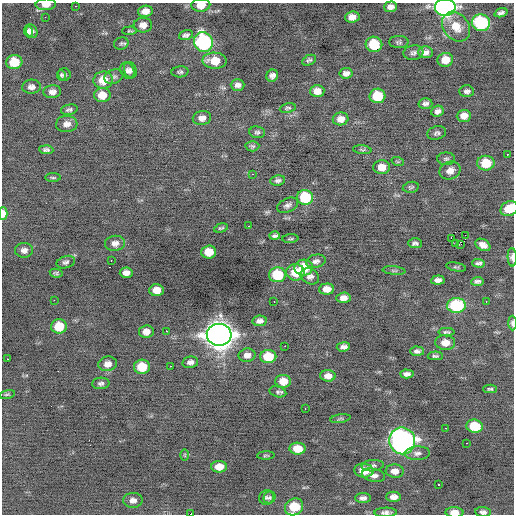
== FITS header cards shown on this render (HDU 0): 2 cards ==
NAXIS1  =                  512 / Axis length
NAXIS2  =                  512 / Axis length

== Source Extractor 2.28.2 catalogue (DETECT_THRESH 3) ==
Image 512 x 512 px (HDU 0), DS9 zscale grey, 1 PNG px = 1 image px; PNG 516 x 516 px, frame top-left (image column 1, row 512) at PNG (2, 3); each listed source drawn as its Kron ellipse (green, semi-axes under 4 px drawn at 4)
Background -0.219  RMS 0.86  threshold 2.59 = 3 sigma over >= 5 px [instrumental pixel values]
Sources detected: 156; all 156 listed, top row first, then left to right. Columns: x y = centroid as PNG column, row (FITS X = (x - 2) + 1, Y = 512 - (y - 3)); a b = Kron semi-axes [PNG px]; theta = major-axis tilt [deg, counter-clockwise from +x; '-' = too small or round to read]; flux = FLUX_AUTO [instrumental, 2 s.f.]
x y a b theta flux
46 4 10 5 2 480
201 5 9 6 5 720
75 6 2 2 - 47
391 7 6 5 - 280
445 7 10 8 1 23000
145 11 7 5 9 410
501 13 7 4 17 150
45 17 3 2 - 58
352 17 7 5 6 390
481 23 9 8 - 5400
143 25 9 7 1 370
456 27 16 12 -52 940
28 31 6 4 -68 200
32 31 7 5 -68 210
129 31 7 4 3 75
186 35 7 4 17 160
203 42 10 9 - 8500
399 42 10 6 0 140
121 44 7 6 - 110
374 44 8 7 - 2000
426 52 7 6 - 260
413 53 10 7 8 180
309 60 7 5 25 130
445 60 8 7 - 770
215 61 12 8 -2 970
14 62 8 7 - 1300
130 70 8 6 -70 180
127 71 8 6 -61 240
180 72 8 5 5 130
346 73 6 5 - 240
61 75 5 4 - 96
64 75 6 6 - 120
272 76 6 5 - 230
114 77 10 7 19 160
103 80 9 8 - 920
238 85 7 5 0 210
31 87 9 7 4 270
317 91 7 6 - 510
467 91 7 6 - 180
52 92 9 6 4 290
102 95 8 7 - 720
377 96 8 7 - 1800
425 104 7 5 -2 200
288 108 8 5 10 110
69 110 8 5 12 140
437 111 6 5 - 220
464 116 7 6 - 480
202 118 9 7 10 340
341 119 8 6 13 450
67 124 11 8 4 350
257 132 8 6 -5 130
437 133 9 6 18 170
252 146 7 5 2 110
46 150 7 4 -4 150
362 150 9 3 -7 81
507 154 3 2 - 210
446 159 9 6 0 140
398 162 6 4 -18 72
486 163 8 7 - 1500
382 167 8 7 - 610
450 171 10 8 22 420
252 174 3 2 - 110
53 178 7 3 0 76
278 180 7 5 8 160
411 187 8 5 11 110
305 197 8 7 - 2500
288 205 11 6 24 220
509 208 9 7 26 1200
3 213 6 4 -89 550
249 226 4 3 - 370
221 228 7 3 16 83
465 235 3 2 - 46
275 236 5 3 - 130
451 238 4 2 - 650
290 239 8 3 5 77
115 243 10 7 6 320
415 243 7 5 -2 150
455 244 3 3 - 270
461 244 2 2 - 210
483 245 8 5 -30 340
24 250 9 7 4 260
209 252 7 6 - 920
512 257 9 4 -88 240
111 260 2 2 - 180
316 261 10 6 12 210
66 262 9 6 16 160
478 263 6 3 -2 140
456 267 10 3 -12 73
304 268 9 8 - 1500
394 271 11 4 -6 110
296 272 9 8 - 1200
56 273 6 4 -10 98
126 273 6 5 - 330
277 275 8 7 - 2300
310 276 10 7 -29 280
438 280 7 4 6 230
477 281 6 4 4 140
327 289 7 5 3 510
156 290 7 6 - 600
343 298 7 5 4 330
54 300 2 2 - 280
486 301 3 2 - 230
274 302 2 2 - 32
456 305 9 7 4 4600
259 321 7 5 9 230
512 323 7 3 -89 180
59 326 8 7 - 1300
166 331 3 2 - 660
146 332 7 6 - 440
446 332 8 4 -1 120
219 335 12 11 - 68000
445 343 10 7 -4 590
285 346 2 2 - 420
343 347 6 4 6 240
417 351 7 4 -3 180
247 355 8 6 10 310
435 356 7 3 2 110
268 357 8 6 1 1700
7 359 2 2 - 320
190 362 8 6 11 240
108 364 9 7 11 410
170 366 3 2 - 200
142 367 8 7 - 1400
407 374 7 4 -3 220
328 376 8 5 -4 380
283 381 8 6 1 680
101 383 8 6 3 160
490 389 7 4 0 110
278 392 8 5 -14 120
7 394 8 4 11 89
305 409 3 2 - 170
340 419 10 3 9 79
475 426 8 6 -7 2100
445 428 3 2 - 170
402 441 13 13 - 26000
467 443 3 2 - 140
298 449 8 6 -3 860
417 453 12 7 3 270
185 455 6 4 -89 65
266 455 8 3 2 69
373 466 11 5 6 180
219 467 8 6 0 610
364 471 10 7 -7 830
395 471 9 6 -4 410
373 475 12 6 -12 290
439 485 3 2 - 180
270 497 6 5 - 98
394 497 7 5 -1 320
266 498 7 7 - 140
363 498 8 5 0 200
133 500 10 7 2 290
294 507 9 8 - 1600
386 512 11 4 1 220
454 512 9 5 -2 560
483 512 8 5 -4 220
191 514 3 2 - 840
At the frame edge (FLAGS 8, measured only in part): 12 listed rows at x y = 46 4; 201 5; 445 7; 509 208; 3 213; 512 257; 512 323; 294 507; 386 512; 454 512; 483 512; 191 514